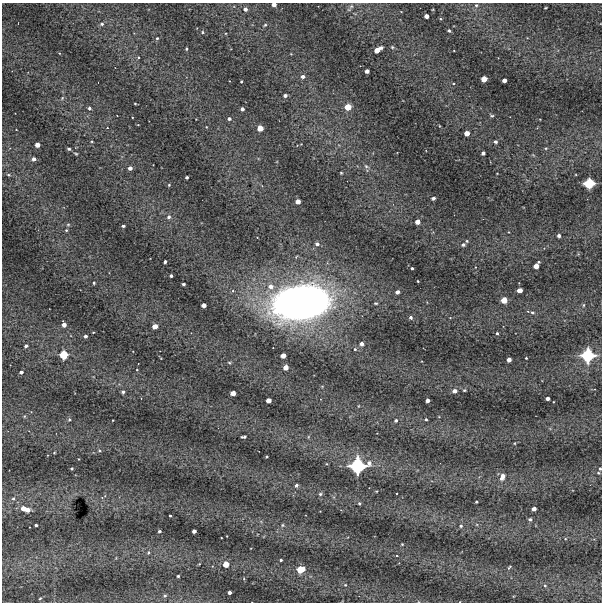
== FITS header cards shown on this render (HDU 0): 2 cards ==
NAXIS1  =                  600 / Width of image
NAXIS2  =                  600 / Height of image

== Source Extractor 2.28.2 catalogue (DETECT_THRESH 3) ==
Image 600 x 600 px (HDU 0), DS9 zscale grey, 1 PNG px = 1 image px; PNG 604 x 604 px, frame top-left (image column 1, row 600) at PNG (2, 3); no overlay
Background 3760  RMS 100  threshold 305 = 3 sigma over >= 5 px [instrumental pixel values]
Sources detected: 142; all 142 listed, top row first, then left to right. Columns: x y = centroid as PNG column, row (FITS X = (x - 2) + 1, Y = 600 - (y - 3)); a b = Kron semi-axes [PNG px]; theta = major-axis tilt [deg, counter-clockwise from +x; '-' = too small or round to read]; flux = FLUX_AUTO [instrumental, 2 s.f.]
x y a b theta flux
274 5 4 4 - 4.9e+04
476 5 5 4 - 9.4e+03
351 6 6 5 - 1.2e+04
545 8 3 2 - 4.7e+03
245 9 4 4 - 2.8e+04
426 16 4 4 - 4.5e+04
102 24 6 5 - 1.4e+04
265 25 5 4 - 7.4e+03
449 31 3 3 - 1.1e+04
202 32 4 3 - 6.2e+03
157 38 3 3 - 7.6e+03
392 47 5 4 - 7.9e+03
186 49 3 2 - 6.9e+03
377 50 7 4 34 8.9e+04
291 54 2 2 - 4.0e+03
138 57 3 2 - 4.7e+03
367 71 4 3 - 3.8e+04
303 76 4 4 - 2.3e+04
484 79 4 4 - 1.0e+05
504 80 4 3 - 4.1e+04
241 81 3 2 - 7.8e+03
285 95 4 3 - 2.2e+04
62 98 5 4 - 8.4e+03
135 104 4 3 - 5.3e+03
348 107 5 4 - 1.3e+05
89 108 4 4 - 1.5e+04
242 109 4 3 - 2.5e+04
492 116 5 4 - 9.1e+03
229 119 3 3 - 1.7e+04
107 128 3 3 - 5.2e+03
260 128 4 4 - 1.0e+05
467 133 4 4 - 7.7e+04
495 142 3 3 - 1.8e+04
301 144 2 2 - 3.3e+03
37 145 4 4 - 5.6e+04
546 148 5 3 - 6.5e+03
69 149 4 3 - 9.4e+03
483 153 4 3 - 2.2e+04
76 154 5 3 - 6.6e+03
34 159 4 4 - 3.0e+04
366 166 6 5 - 1.3e+04
130 168 4 3 - 3.7e+04
341 173 3 2 - 5.9e+03
8 175 6 4 -19 9.5e+03
187 177 3 3 - 1.6e+04
589 183 6 6 - 3.5e+05
169 185 4 3 - 6.0e+03
433 198 4 3 - 1.4e+04
298 201 4 4 - 5.6e+04
169 217 5 5 - 1.7e+04
417 222 4 4 - 6.1e+04
68 224 6 4 1 8.5e+03
123 226 3 3 - 1.4e+04
66 230 4 4 - 7.1e+03
559 236 3 3 - 2.4e+04
467 241 4 4 - 7.2e+03
317 244 4 4 - 2.3e+04
463 245 5 4 - 1.6e+04
165 261 3 3 - 1.5e+04
539 262 3 2 - 7.2e+03
536 266 4 4 - 7.0e+04
412 268 3 3 - 1.1e+04
171 276 3 3 - 1.9e+04
418 281 2 2 - 5.7e+03
94 283 4 3 - 8.2e+03
183 284 3 3 - 1.0e+04
270 286 7 6 - 4.4e+04
520 290 4 4 - 7.1e+04
233 291 4 4 - 8.9e+03
397 292 4 3 - 3.2e+04
504 300 4 4 - 1.1e+05
301 302 45 26 13 5.3e+06
375 303 4 3 - 7.9e+03
204 305 4 4 - 5.2e+04
584 305 5 3 - 7.1e+03
532 312 5 4 - 1.4e+04
411 317 4 4 - 1.7e+04
64 325 4 4 - 4.3e+04
155 326 4 4 - 7.4e+04
93 332 3 2 - 4.2e+03
497 333 3 3 - 1.1e+04
85 336 3 3 - 2.2e+04
361 344 4 4 - 3.0e+04
26 346 3 3 - 1.6e+04
355 349 4 3 - 1.2e+04
64 355 5 5 - 2.5e+05
283 355 4 4 - 7.3e+04
588 355 8 8 - 5.5e+05
526 358 3 3 - 6.7e+03
509 360 4 4 - 4.8e+04
286 367 4 4 - 7.1e+04
21 372 4 3 - 2.4e+04
464 390 4 3 - 7.3e+03
455 391 6 5 - 2.5e+04
123 392 4 3 - 1.6e+04
233 393 4 4 - 6.8e+04
548 399 4 3 - 3.5e+04
269 400 4 4 - 6.5e+04
427 400 4 4 - 3.7e+04
24 416 5 4 - 7.5e+03
69 419 5 4 - 9.2e+03
426 419 3 3 - 9.5e+03
396 420 4 4 - 1.5e+04
244 437 5 3 - 1.4e+04
54 453 4 2 - 5.1e+03
267 457 3 3 - 9.5e+03
369 463 7 6 - 3.3e+04
327 464 4 3 - 5.7e+03
357 466 9 9 - 7.7e+05
72 469 3 3 - 8.8e+03
600 469 4 3 - 8.9e+03
598 473 4 3 - 7.5e+03
502 477 10 6 67 3.6e+04
296 485 4 3 - 1.6e+04
320 494 5 4 - 1.2e+04
13 499 5 4 - 1.0e+04
476 502 3 3 - 8.9e+03
359 503 4 3 - 8.9e+03
23 508 4 4 - 6.5e+04
534 509 4 4 - 4.0e+04
28 510 4 3 - 4.2e+04
170 516 3 3 - 1.1e+04
530 519 5 4 - 1.3e+04
36 525 3 3 - 1.5e+04
282 525 6 4 89 7.8e+03
461 526 4 4 - 1.3e+04
159 531 3 3 - 1.3e+04
194 531 4 3 - 3.6e+04
402 544 3 3 - 5.5e+03
148 552 5 4 - 9.2e+03
397 556 3 2 - 5.4e+03
281 560 3 3 - 1.0e+04
199 564 3 2 - 4.9e+03
226 564 4 4 - 1.0e+05
509 567 6 3 52 8.6e+03
301 569 5 5 - 1.9e+05
178 576 3 3 - 1.1e+04
345 585 4 3 - 5.4e+03
545 586 4 4 - 7.9e+03
229 593 3 3 - 2.5e+04
165 596 4 4 - 1.1e+04
40 598 3 2 - 5.1e+03
At the frame edge (FLAGS 8, measured only in part): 2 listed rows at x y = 274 5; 600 469

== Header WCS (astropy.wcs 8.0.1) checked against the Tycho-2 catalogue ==
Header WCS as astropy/WCSLIB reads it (CRVAL/CRPIX/CD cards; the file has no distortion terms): RA---TAN/DEC--TAN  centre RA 02:43:44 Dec -29:00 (40.93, -29.00 deg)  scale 2 arcsec/px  FOV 20.0' x 20.0'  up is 0 deg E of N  parity normal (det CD < 0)
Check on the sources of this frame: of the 60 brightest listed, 3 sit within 2.2 arcsec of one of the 3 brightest Tycho-2 stars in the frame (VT <= 12.00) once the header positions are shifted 0.94 arcsec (0.14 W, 0.93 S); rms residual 0.73 arcsec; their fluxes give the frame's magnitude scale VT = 25.29 - 2.5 log10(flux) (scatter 0.25 mag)
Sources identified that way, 3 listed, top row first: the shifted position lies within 2.2 arcsec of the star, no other Tycho-2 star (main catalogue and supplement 1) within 4.4 arcsec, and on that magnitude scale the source's flux lands within +1.5 / -3 mag of the star's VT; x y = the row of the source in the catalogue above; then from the Tycho-2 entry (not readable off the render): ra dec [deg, ICRS J2000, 3 dp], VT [Tycho-2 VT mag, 2 dp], TYC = Tycho-2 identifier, HIP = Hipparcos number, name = IAU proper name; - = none
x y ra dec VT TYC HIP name
589 183 40.752 -28.937 12.00 6436-789-1 - -
588 355 40.753 -29.033 10.69 6436-1265-1 - -
357 466 40.899 -29.094 10.58 6436-284-1 - -